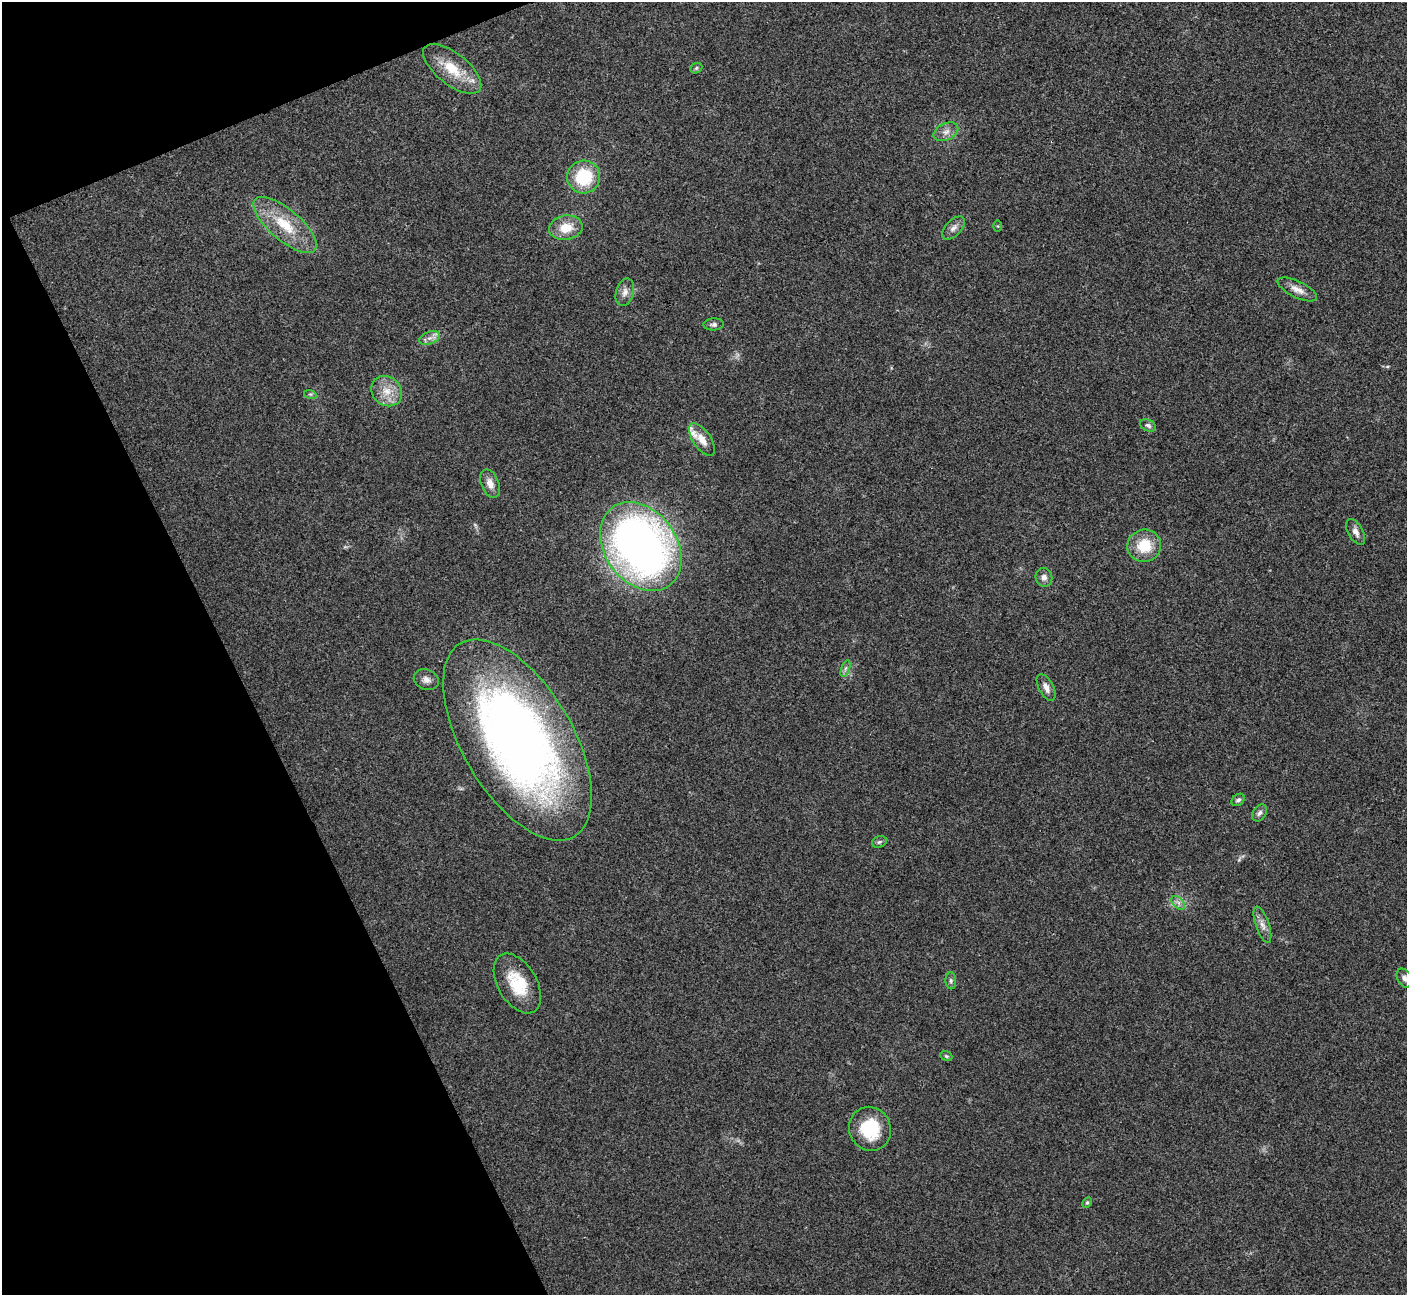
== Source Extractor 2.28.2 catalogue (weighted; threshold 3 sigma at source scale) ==
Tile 5 of 4 x 4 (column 1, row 2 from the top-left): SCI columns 3-1407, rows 2743-4035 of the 5628 x 5617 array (HDU 1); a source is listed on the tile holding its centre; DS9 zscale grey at full resolution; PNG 1409 x 1297 px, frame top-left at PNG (2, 2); each listed source drawn as its Kron ellipse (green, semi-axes under 4 px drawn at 4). Shown black and unused: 20% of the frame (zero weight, under 3 of 4 exposures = <1% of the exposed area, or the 3 px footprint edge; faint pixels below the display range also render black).
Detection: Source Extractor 2.28.2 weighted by HDU 2 'WHT'; one run over the whole footprint, this tile lists its part. Background 0.0214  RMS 0.004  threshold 0.0181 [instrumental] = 3 sigma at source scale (4.5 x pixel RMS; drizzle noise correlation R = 1.50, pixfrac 1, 0.05/0.05 arcsec/px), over >= 5 px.
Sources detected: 37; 1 inside a brighter listed object's ellipse — not listed separately; the other 36 listed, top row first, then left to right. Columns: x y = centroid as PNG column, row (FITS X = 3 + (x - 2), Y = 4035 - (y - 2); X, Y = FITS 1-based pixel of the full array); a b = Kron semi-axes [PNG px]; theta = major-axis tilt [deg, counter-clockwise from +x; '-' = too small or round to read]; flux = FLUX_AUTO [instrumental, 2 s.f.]
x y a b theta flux
696 68 6 5 - 0.71
452 69 35 15 -38 13
946 132 13 8 26 2.7
584 177 16 16 - 19
285 225 39 15 -40 16
998 226 6 4 -89 0.4
566 228 17 12 10 8.1
953 228 14 8 45 2.4
1297 289 21 8 -26 3.7
625 292 14 9 74 2.8
714 324 10 6 4 1.4
430 338 11 6 21 2
387 391 16 14 -44 6.6
310 394 6 4 -17 0.63
1148 425 8 5 -25 1
702 440 19 9 -56 4.5
490 484 15 8 -68 3.3
1356 532 14 7 -61 2.4
1144 546 17 16 - 12
641 547 48 36 -54 260
1044 577 9 8 - 2.1
845 668 9 4 71 1
426 680 13 10 -21 2.6
1046 687 15 7 -62 2.6
517 740 112 55 -59 320
1238 800 7 5 40 1
1259 813 9 6 57 1.4
879 842 7 5 17 0.84
1178 903 8 5 -45 1.4
1262 925 19 6 -71 2.9
1404 978 10 7 -63 1.7
951 981 8 5 -88 0.97
517 983 33 19 -59 16
946 1056 6 4 -22 0.61
870 1129 22 20 -64 19
1087 1203 6 4 62 0.61
Overlapping masked pixels (flux is a lower limit): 1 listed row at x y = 517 740